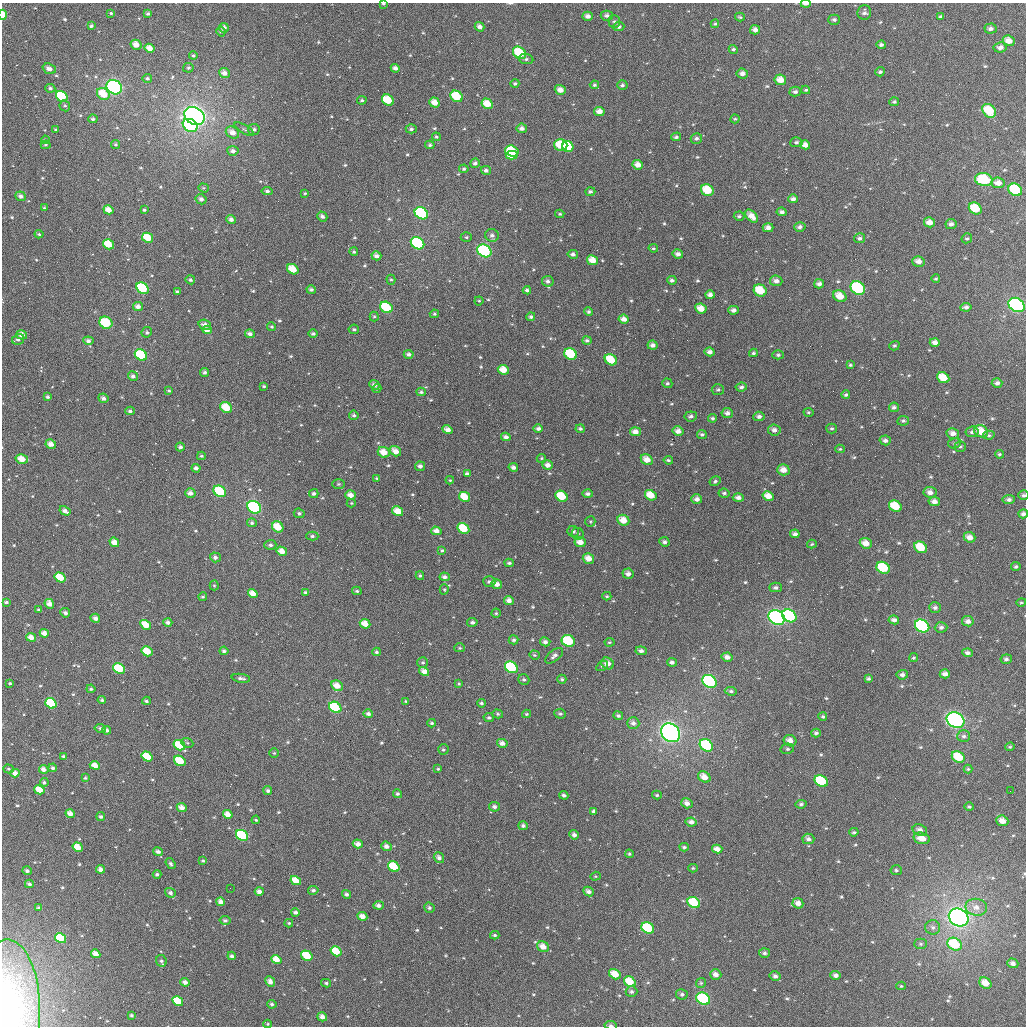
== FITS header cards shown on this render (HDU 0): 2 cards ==
NAXIS1  =                 1024
NAXIS2  =                 1024

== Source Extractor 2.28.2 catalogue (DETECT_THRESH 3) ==
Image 1024 x 1024 px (HDU 0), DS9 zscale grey, 1 PNG px = 1 image px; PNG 1028 x 1028 px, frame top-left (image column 1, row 1024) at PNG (2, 3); each listed source drawn as its Kron ellipse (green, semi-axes under 4 px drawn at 4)
Background 2560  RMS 61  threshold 184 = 3 sigma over >= 5 px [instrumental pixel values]
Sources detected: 674; of the 674, the 500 brightest by FLUX_AUTO listed and drawn (174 fainter detections omitted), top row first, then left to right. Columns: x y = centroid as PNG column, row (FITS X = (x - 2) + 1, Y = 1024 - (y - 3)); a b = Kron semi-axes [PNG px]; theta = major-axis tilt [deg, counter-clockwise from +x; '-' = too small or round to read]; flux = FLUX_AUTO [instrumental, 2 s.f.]
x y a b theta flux
383 4 4 3 - 5.7e+03
806 4 5 2 - 2.3e+04
864 12 7 7 - 1.3e+04
111 13 4 3 - 6.4e+03
148 14 4 4 - 8.4e+03
3 15 5 3 - 9.0e+04
588 16 5 4 - 2.2e+04
607 16 6 5 - 1.5e+04
740 17 5 3 - 5.6e+03
940 17 4 3 - 8.0e+03
834 20 6 5 - 1.1e+04
614 21 6 5 - 8.9e+03
715 24 4 4 - 5.9e+03
91 26 4 3 - 9.0e+03
480 27 5 4 - 2.1e+04
619 27 5 4 - 1.2e+04
224 28 5 4 - 2.5e+04
990 29 6 5 - 1.5e+04
755 30 5 4 - 2.2e+04
221 32 5 4 - 6.4e+03
1009 41 6 5 - 4.0e+04
136 45 6 4 -32 4.5e+04
881 45 4 4 - 1.2e+04
1000 47 6 5 - 2.0e+04
149 48 5 4 - 4.2e+04
733 49 5 4 - 8.7e+03
519 53 7 5 -38 1.4e+05
193 56 4 4 - 7.2e+03
526 59 7 5 -9 1.0e+04
188 68 5 4 - 6.8e+03
395 68 4 4 - 1.7e+04
49 69 7 5 -20 2.5e+04
880 72 5 4 - 8.6e+03
224 73 5 5 - 2.6e+04
742 73 6 5 - 2.1e+04
147 78 5 4 - 9.2e+03
780 80 6 5 - 5.0e+04
515 83 4 4 - 7.7e+03
594 85 5 4 - 7.4e+03
622 85 5 5 - 9.3e+03
114 87 8 6 -37 8.1e+05
50 88 5 4 - 8.9e+03
560 90 5 5 - 3.3e+04
806 90 4 3 - 6.4e+03
795 92 6 5 - 1.1e+04
103 94 7 5 -37 9.3e+04
62 96 6 5 - 2.0e+05
457 96 6 5 - 1.3e+05
362 100 5 4 - 7.6e+03
388 100 6 5 - 1.1e+05
434 102 5 4 - 4.2e+04
894 102 5 4 - 7.8e+03
487 104 6 5 - 7.3e+04
65 106 5 5 - 8.7e+03
599 111 5 4 - 3.1e+04
989 111 8 6 -46 1.3e+05
194 116 10 8 -31 1.8e+06
93 119 5 4 - 1.0e+04
735 119 4 4 - 5.6e+03
190 125 8 6 -33 9.5e+05
522 128 5 5 - 1.8e+04
56 129 4 4 - 5.6e+03
244 129 11 3 -31 6.4e+03
254 129 6 5 - 1.1e+04
411 129 5 4 - 1.1e+04
232 132 7 5 -34 3.3e+04
436 137 4 4 - 6.9e+03
676 137 5 4 - 9.1e+03
696 139 6 5 - 1.2e+04
45 140 4 3 - 5.6e+03
796 142 6 5 - 1.0e+04
46 145 5 4 - 6.3e+03
116 145 4 4 - 6.9e+03
430 145 5 4 - 8.0e+03
561 145 6 6 - 1.2e+05
805 145 5 4 - 3.0e+04
568 147 5 5 - 1.3e+05
233 151 5 5 - 1.7e+04
512 151 7 5 -19 1.3e+05
512 155 6 4 -2 1.2e+05
475 163 5 4 - 1.2e+04
638 165 5 4 - 3.4e+04
464 169 5 4 - 7.3e+03
486 170 5 4 - 1.4e+04
984 180 9 6 -9 2.1e+05
998 183 6 5 - 3.4e+04
203 188 5 4 - 5.9e+03
707 190 6 5 - 1.1e+05
1015 190 7 6 - 2.6e+05
267 191 5 4 - 9.6e+03
590 192 5 4 - 9.6e+03
305 193 4 3 - 5.5e+03
21 196 5 4 - 1.7e+04
201 199 5 5 - 1.6e+04
793 199 5 4 - 1.6e+04
44 208 4 3 - 5.4e+03
975 209 7 5 -34 1.1e+05
108 210 5 4 - 4.6e+04
144 210 4 4 - 6.6e+03
782 212 5 4 - 1.3e+04
421 213 7 5 -34 6.0e+05
560 214 4 3 - 5.6e+03
322 216 5 4 - 1.3e+04
739 216 5 4 - 8.3e+03
751 216 8 5 -45 4.0e+04
231 219 5 4 - 1.8e+04
929 222 5 5 - 3.3e+04
951 224 5 5 - 1.6e+04
800 227 6 5 - 1.4e+04
768 228 5 4 - 2.2e+04
39 234 4 4 - 6.9e+03
492 235 7 6 - 1.5e+04
466 237 5 4 - 6.3e+03
148 238 6 4 -27 8.3e+04
859 238 5 5 - 1.2e+04
967 238 5 5 - 7.0e+03
417 243 7 5 -35 6.4e+05
108 244 6 4 -33 8.0e+04
653 248 5 4 - 6.6e+03
484 251 7 6 - 4.2e+05
354 252 4 4 - 7.7e+03
573 254 5 4 - 1.4e+04
678 254 5 4 - 1.8e+04
376 256 5 4 - 2.1e+04
592 260 6 5 - 5.0e+04
918 261 6 5 - 2.8e+04
293 269 6 4 -34 7.7e+04
936 279 4 3 - 6.0e+03
190 280 5 4 - 9.8e+03
391 280 5 4 - 5.5e+03
672 280 5 4 - 1.0e+04
548 281 6 5 - 1.5e+04
776 281 6 5 - 2.2e+04
819 284 5 4 - 1.7e+04
142 288 6 5 - 2.6e+05
858 288 8 6 -36 3.7e+05
311 290 5 4 - 1.2e+04
527 290 4 3 - 1.1e+04
760 290 7 5 -34 1.1e+05
177 291 4 3 - 6.1e+03
710 295 4 4 - 2.2e+04
840 296 7 5 -28 5.7e+04
479 301 4 4 - 5.8e+03
1017 305 8 6 -31 1.5e+06
138 306 5 4 - 2.1e+04
386 307 6 5 - 1.6e+05
966 307 5 4 - 1.3e+04
701 308 6 5 - 4.8e+04
733 310 5 4 - 1.9e+04
588 312 4 4 - 8.5e+03
434 314 5 4 - 6.8e+03
374 316 5 4 - 5.5e+03
531 317 4 4 - 9.3e+03
624 319 5 4 - 2.6e+04
106 323 7 6 - 2.0e+05
205 325 6 5 - 2.3e+04
272 327 4 4 - 6.3e+03
354 329 5 4 - 7.5e+03
207 330 5 4 - 2.6e+04
147 332 5 5 - 9.0e+03
250 334 5 4 - 1.6e+04
313 334 5 4 - 8.7e+03
22 335 5 4 - 3.5e+04
18 339 6 5 - 1.2e+04
587 340 4 4 - 9.8e+03
88 341 5 4 - 1.5e+04
935 342 5 4 - 2.3e+04
652 345 5 4 - 1.8e+04
894 346 5 4 - 7.1e+03
710 352 5 4 - 1.9e+04
753 353 4 4 - 7.4e+03
409 354 5 4 - 1.4e+04
571 354 7 5 -35 2.1e+05
141 355 6 5 - 2.7e+05
778 355 6 4 0 9.3e+03
611 360 6 5 - 1.1e+05
850 365 4 3 - 5.8e+03
503 370 6 4 -25 5.4e+04
205 372 4 4 - 1.2e+04
133 376 5 4 - 1.5e+04
943 378 6 5 - 7.8e+04
667 383 5 4 - 8.1e+03
997 383 5 4 - 1.5e+04
374 385 5 4 - 1.7e+04
264 386 4 3 - 6.1e+03
741 387 6 4 7 1.2e+04
377 389 4 4 - 5.4e+03
718 390 6 5 - 9.0e+03
169 391 3 3 - 6.2e+03
421 392 4 4 - 9.1e+03
846 395 4 4 - 8.8e+03
48 397 4 3 - 8.0e+03
103 398 5 4 - 1.8e+04
226 407 6 5 - 9.6e+04
894 407 5 5 - 1.2e+04
130 411 5 4 - 1.1e+04
808 412 5 4 - 5.8e+03
727 413 5 5 - 1.7e+04
354 415 5 4 - 9.0e+03
691 416 6 5 - 1.3e+04
759 416 5 4 - 1.4e+04
712 418 4 4 - 8.4e+03
903 421 6 5 - 8.2e+03
832 428 5 5 - 7.7e+03
538 429 5 4 - 1.3e+04
580 429 4 4 - 9.0e+03
447 430 5 4 - 2.8e+04
774 430 6 5 - 1.8e+04
678 431 5 5 - 2.5e+04
981 431 7 5 -27 7.5e+04
635 432 5 4 - 3.0e+04
972 432 6 5 - 1.1e+04
953 433 6 5 - 2.6e+04
702 434 5 4 - 8.9e+03
989 435 5 4 - 7.4e+03
506 437 5 4 - 1.8e+04
885 440 5 5 - 1.4e+04
955 443 7 5 15 9.4e+03
51 444 5 4 - 2.8e+04
960 446 5 5 - 7.8e+03
180 447 4 4 - 1.2e+04
840 449 5 4 - 6.3e+03
396 451 6 4 -34 3.4e+04
384 452 6 5 - 5.8e+04
999 454 4 3 - 6.4e+03
201 456 4 3 - 6.2e+03
541 458 5 4 - 5.5e+03
22 459 6 4 -15 5.6e+04
647 460 6 5 - 4.2e+04
668 460 4 3 - 6.9e+03
548 465 5 5 - 2.6e+04
420 466 5 4 - 1.3e+04
513 467 5 4 - 1.6e+04
196 468 4 4 - 1.7e+04
783 470 6 5 - 3.8e+04
467 474 4 3 - 1.5e+04
377 478 4 3 - 6.2e+03
450 480 4 3 - 5.5e+03
715 481 6 4 31 8.9e+03
338 484 6 5 - 7.2e+03
220 491 6 5 - 2.0e+05
930 492 6 5 - 2.4e+04
190 493 5 4 - 2.4e+04
724 493 6 4 -6 1.0e+04
314 494 5 4 - 1.2e+04
588 494 5 4 - 1.3e+04
350 495 5 4 - 3.1e+04
651 495 6 5 - 6.9e+04
1024 495 5 5 - 1.0e+04
562 496 6 5 - 1.2e+05
768 496 6 4 -30 4.5e+04
464 497 6 4 -29 7.6e+04
738 498 5 4 - 1.7e+04
697 499 5 5 - 2.1e+04
1009 499 6 4 6 1.4e+04
934 502 5 4 - 2.2e+04
351 503 4 4 - 5.4e+03
895 506 6 5 - 1.1e+05
254 507 7 6 - 6.7e+05
65 511 6 4 -31 2.1e+04
398 511 6 4 -30 5.8e+04
299 513 5 4 - 8.2e+03
1023 514 5 4 - 1.4e+04
623 520 6 5 - 5.4e+04
590 521 5 5 - 5.8e+03
252 523 5 4 - 9.1e+03
278 527 6 5 - 8.5e+04
463 528 6 5 - 1.1e+05
436 531 5 4 - 2.6e+04
573 531 6 5 - 1.1e+04
578 534 6 5 - 8.6e+03
795 534 5 4 - 1.7e+04
312 536 6 4 0 8.9e+03
969 537 6 5 - 3.1e+04
114 542 5 4 - 3.9e+04
580 542 5 5 - 3.9e+04
664 542 5 4 - 1.3e+04
866 543 6 5 - 4.0e+04
812 544 5 4 - 6.0e+03
270 545 6 5 - 1.2e+04
921 547 7 5 -32 9.5e+04
442 550 3 3 - 6.1e+03
282 551 5 4 - 4.2e+04
215 557 5 5 - 1.4e+04
588 558 6 5 - 4.0e+04
509 563 5 4 - 1.0e+04
1016 567 5 4 - 8.4e+03
883 568 7 5 -30 1.6e+05
628 574 5 5 - 1.8e+04
420 576 4 3 - 6.7e+03
60 577 6 4 -32 1.1e+05
445 577 5 4 - 1.5e+04
489 582 6 5 - 9.9e+03
497 584 5 4 - 2.5e+04
214 585 5 4 - 5.6e+03
776 587 6 5 - 1.2e+04
444 589 5 4 - 5.5e+03
357 591 5 4 - 7.5e+03
305 592 4 3 - 8.4e+03
253 593 5 4 - 4.4e+04
607 596 4 4 - 5.9e+03
203 597 4 3 - 6.4e+03
509 600 5 4 - 2.3e+04
6 602 4 3 - 9.5e+03
1021 602 5 4 - 5.4e+03
49 604 5 4 - 3.1e+04
935 608 6 5 - 1.3e+04
38 610 3 3 - 6.9e+03
65 613 5 4 - 1.3e+04
496 613 4 4 - 5.6e+03
789 616 7 6 - 5.1e+05
95 618 5 4 - 1.9e+04
777 618 8 7 - 6.4e+05
894 620 5 4 - 1.8e+04
968 621 6 5 - 2.1e+04
168 622 4 4 - 1.5e+04
472 622 5 4 - 1.0e+04
365 624 5 4 - 4.9e+04
146 625 6 4 -31 6.9e+04
922 626 7 6 - 6.2e+05
941 627 6 5 - 1.4e+04
44 633 4 4 - 3.0e+04
31 637 5 4 - 3.9e+04
514 640 5 4 - 9.1e+03
568 641 7 5 -22 2.1e+05
545 642 5 4 - 1.7e+04
609 642 5 4 - 5.8e+03
460 648 5 4 - 6.5e+03
147 651 6 4 -31 8.6e+04
224 651 4 4 - 9.8e+03
641 651 5 4 - 1.5e+04
376 652 4 4 - 8.6e+03
967 653 5 4 - 1.3e+04
534 655 5 4 - 6.2e+03
554 656 10 5 38 1.5e+04
727 657 5 4 - 2.2e+04
913 658 4 4 - 5.9e+03
1006 659 5 5 - 1.1e+04
423 662 5 5 - 7.6e+03
672 662 5 4 - 1.5e+04
607 663 6 5 - 3.5e+04
602 666 6 4 30 7.3e+03
511 667 7 5 -34 3.6e+05
119 668 6 5 - 2.0e+05
424 671 5 4 - 2.9e+04
945 674 5 4 - 2.3e+04
902 675 6 5 - 1.6e+04
241 678 9 4 -8 1.4e+04
562 679 4 4 - 7.3e+03
868 679 3 3 - 8.6e+03
524 680 6 5 - 9.5e+03
709 681 7 6 - 7.0e+05
10 683 3 3 - 5.7e+03
459 684 4 3 - 5.5e+03
337 686 6 5 - 4.5e+04
91 689 4 4 - 8.7e+03
731 691 6 4 -6 1.0e+04
102 700 4 4 - 9.9e+03
146 701 4 3 - 7.7e+03
406 701 4 3 - 6.4e+03
51 703 6 5 - 2.2e+05
481 703 4 4 - 8.0e+03
335 707 6 5 - 2.5e+05
368 714 5 4 - 1.3e+04
498 714 5 4 - 7.1e+03
526 714 4 3 - 5.8e+03
560 714 6 5 - 8.8e+03
618 716 5 4 - 9.5e+03
823 717 4 4 - 7.1e+03
489 718 5 4 - 8.9e+03
955 720 9 7 -29 9.2e+05
432 723 4 3 - 8.2e+03
633 723 6 6 - 1.8e+04
100 728 5 4 - 9.1e+03
107 730 4 4 - 1.5e+04
671 733 10 8 -41 1.3e+06
816 733 5 4 - 1.1e+04
964 736 6 6 - 1.2e+04
790 741 6 5 - 3.1e+04
187 743 6 4 -22 6.4e+03
502 743 5 4 - 2.2e+04
179 745 6 4 -33 1.3e+05
706 745 7 5 -33 3.8e+05
1010 747 5 4 - 5.4e+03
787 749 7 5 12 7.5e+03
443 750 5 5 - 7.8e+03
274 753 4 4 - 5.9e+03
63 756 3 3 - 8.4e+03
147 756 6 4 -34 1.1e+05
958 757 7 5 -31 1.1e+05
180 761 6 4 -33 1.1e+05
95 765 5 4 - 4.6e+04
53 768 4 4 - 1.1e+04
9 769 5 4 - 6.9e+03
44 769 5 4 - 2.2e+04
438 769 3 3 - 5.5e+03
968 769 4 4 - 5.7e+03
15 773 4 4 - 3.2e+04
704 777 7 5 -33 3.9e+04
85 778 4 3 - 6.8e+03
821 781 7 5 -32 2.4e+05
44 782 4 4 - 7.6e+03
39 790 5 4 - 7.2e+04
268 791 4 4 - 1.1e+04
1010 791 2 2 - 5.6e+03
397 794 5 4 - 7.9e+03
564 795 4 4 - 1.1e+04
657 795 5 4 - 7.4e+03
687 803 6 5 - 2.3e+04
801 804 5 4 - 9.7e+03
494 807 5 4 - 1.3e+04
969 807 5 4 - 6.9e+03
182 808 5 4 - 2.8e+04
594 811 4 3 - 1.1e+04
70 814 5 4 - 3.2e+04
228 814 5 4 - 3.9e+04
101 817 4 4 - 1.1e+04
256 820 4 3 - 5.5e+03
1002 821 6 5 - 3.8e+04
691 822 5 4 - 1.8e+04
523 826 5 4 - 1.2e+04
920 830 7 5 -24 2.1e+04
854 832 5 3 - 6.6e+03
242 835 6 5 - 3.2e+05
574 835 5 4 - 1.5e+04
922 838 8 5 -15 5.6e+04
808 839 6 5 - 1.6e+04
358 844 5 4 - 3.0e+04
386 846 5 4 - 2.0e+04
78 847 5 4 - 6.6e+04
684 847 4 3 - 8.8e+03
717 849 5 4 - 2.9e+04
158 852 5 4 - 1.5e+04
629 854 4 4 - 6.4e+03
439 858 6 5 - 1.5e+04
203 861 4 4 - 6.2e+03
171 864 6 4 -56 9.9e+03
394 867 6 5 - 1.5e+05
693 868 5 4 - 5.5e+03
100 869 4 4 - 2.0e+04
896 870 5 5 - 6.9e+03
27 871 4 4 - 1.3e+04
157 874 4 4 - 1.0e+04
595 876 5 4 - 5.4e+03
296 881 5 4 - 6.5e+04
29 884 4 3 - 1.0e+04
230 888 2 2 - 5.5e+03
313 890 5 4 - 1.1e+04
259 891 4 4 - 2.2e+04
588 891 6 4 -26 1.8e+04
170 893 5 4 - 1.4e+04
347 894 4 4 - 1.2e+04
221 902 4 4 - 3.0e+04
694 903 6 5 - 1.5e+05
798 903 5 5 - 2.7e+04
378 905 5 4 - 1.6e+04
976 907 11 8 -10 3.5e+04
39 908 3 3 - 1.1e+04
429 908 5 5 - 1.0e+04
295 912 4 4 - 1.4e+04
362 916 5 4 - 3.6e+04
959 918 10 8 -32 2.2e+06
225 920 5 4 - 9.3e+03
289 923 4 3 - 6.5e+03
933 927 7 7 - 1.5e+04
648 928 7 5 -32 2.5e+05
495 935 4 3 - 8.5e+03
60 938 6 4 -31 1.4e+05
921 944 6 5 - 7.9e+03
955 944 7 6 - 2.2e+05
543 947 6 5 - 4.1e+04
336 951 6 4 -33 9.5e+04
764 953 5 4 - 1.1e+04
96 954 5 4 - 3.9e+04
232 956 4 4 - 1.2e+04
307 956 6 4 -34 1.0e+05
276 959 5 4 - 5.7e+04
161 961 6 5 - 9.3e+03
1013 963 6 4 -18 1.6e+04
615 974 6 5 - 6.7e+04
716 974 6 5 - 2.6e+04
836 975 5 4 - 1.7e+04
775 976 5 5 - 1.3e+04
185 982 4 4 - 2.0e+04
270 982 5 4 - 2.0e+04
630 982 6 5 - 8.3e+04
326 983 5 3 - 8.1e+03
701 983 5 4 - 6.2e+03
985 983 6 5 - 4.9e+04
901 986 5 4 - 5.5e+03
631 992 6 5 - 1.1e+04
682 994 6 5 - 1.2e+04
703 999 7 6 - 3.1e+05
178 1001 6 4 -32 1.7e+05
272 1004 5 4 - 9.2e+03
10 1005 66 30 -88 4.9e+05
131 1015 3 3 - 8.3e+03
322 1017 5 4 - 2.2e+04
268 1024 4 3 - 5.8e+03
611 1025 6 4 -7 9.9e+03
At the frame edge (FLAGS 8, measured only in part): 7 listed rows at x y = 383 4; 806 4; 3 15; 1024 495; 1023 514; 10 1005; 611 1025
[174 fainter detections neither listed nor drawn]

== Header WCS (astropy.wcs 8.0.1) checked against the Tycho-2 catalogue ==
Header WCS as astropy/WCSLIB reads it (applying the file's SIP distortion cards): RA---TAN-SIP/DEC--TAN-SIP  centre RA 02:23:07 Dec +07:14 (35.78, +7.23 deg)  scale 8.66 arcsec/px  FOV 147.8' x 147.9'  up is +179 deg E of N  parity flipped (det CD > 0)
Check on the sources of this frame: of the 60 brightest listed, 59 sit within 12.6 arcsec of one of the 180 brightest Tycho-2 stars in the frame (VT <= 12.44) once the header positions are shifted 5.26 arcsec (3.58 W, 3.86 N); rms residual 4.18 arcsec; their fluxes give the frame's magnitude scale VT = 23.30 - 2.5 log10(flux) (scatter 0.18 mag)
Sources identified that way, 169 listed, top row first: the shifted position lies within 12.6 arcsec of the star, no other Tycho-2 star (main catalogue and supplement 1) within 25.2 arcsec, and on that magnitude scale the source's flux lands within +1.5 / -3 mag of the star's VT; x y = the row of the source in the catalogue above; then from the Tycho-2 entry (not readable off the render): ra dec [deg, ICRS J2000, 3 dp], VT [Tycho-2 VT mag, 2 dp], TYC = Tycho-2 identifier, HIP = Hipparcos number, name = IAU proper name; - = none
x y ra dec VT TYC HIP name
588 16 35.624 +6.031 12.25 45-441-1 - -
755 30 35.218 +6.055 12.11 45-851-1 - -
1009 41 34.604 +6.068 11.61 44-694-1 - -
136 45 36.715 +6.123 11.46 45-868-1 - -
149 48 36.681 +6.130 11.16 45-481-1 - -
519 53 35.786 +6.124 10.35 45-737-1 - -
224 73 36.499 +6.186 12.50 45-603-1 - -
780 80 35.153 +6.174 11.26 45-270-1 - -
114 87 36.764 +6.226 8.09 45-962-1 11411 -
560 90 35.686 +6.210 11.68 45-1506-1 - -
103 94 36.791 +6.243 10.63 45-1368-1 - -
62 96 36.891 +6.251 10.27 45-1454-1 - -
457 96 35.935 +6.231 10.25 45-1346-1 - -
388 100 36.102 +6.244 10.75 45-1010-1 - -
434 102 35.989 +6.247 11.16 45-530-1 - -
487 104 35.861 +6.248 10.88 45-1479-1 - -
599 111 35.590 +6.260 11.49 45-1294-1 - -
989 111 34.647 +6.237 10.37 44-1332-1 - -
194 116 36.568 +6.293 6.83 45-990-1 11360 -
561 145 35.682 +6.343 10.57 45-566-1 - -
568 147 35.664 +6.346 10.45 45-644-1 - -
512 151 35.800 +6.359 11.09 45-510-1 - -
512 155 35.800 +6.369 10.65 45-278-1 - -
984 180 34.654 +6.403 9.93 44-638-1 - -
707 190 35.324 +6.444 10.37 45-444-1 - -
1015 190 34.579 +6.427 9.74 44-932-1 - -
793 199 35.117 +6.459 12.20 45-1222-1 - -
975 209 34.674 +6.474 10.62 44-1177-1 - -
108 210 36.773 +6.521 11.06 45-1241-1 - -
421 213 36.015 +6.515 9.67 45-116-1 - -
751 216 35.218 +6.502 12.02 45-518-1 - -
951 224 34.734 +6.511 12.34 44-7-1 - -
148 238 36.677 +6.586 11.00 45-637-1 - -
859 238 34.954 +6.550 12.90 44-169-1 - -
417 243 36.023 +6.587 9.24 45-424-1 - -
108 244 36.772 +6.604 10.92 45-467-1 - -
484 251 35.861 +6.602 8.99 45-56-1 11151 -
678 254 35.392 +6.598 12.35 45-1001-1 - -
592 260 35.598 +6.618 11.27 45-1452-1 - -
293 269 36.324 +6.655 11.26 45-604-1 - -
548 281 35.706 +6.671 12.04 45-397-1 - -
776 281 35.153 +6.658 12.31 45-407-1 - -
819 284 35.049 +6.662 12.13 45-857-1 - -
142 288 36.686 +6.709 9.91 45-610-1 - -
858 288 34.954 +6.672 9.09 44-177-1 - -
760 290 35.191 +6.683 10.72 45-1074-1 - -
840 296 34.997 +6.692 11.54 44-188-1 - -
1017 305 34.569 +6.704 8.59 44-603-1 10747 -
386 307 36.095 +6.742 10.15 45-953-1 - -
701 308 35.333 +6.729 11.39 45-849-1 - -
733 310 35.255 +6.731 11.91 45-841-1 - -
624 319 35.520 +6.758 12.32 45-1058-1 - -
207 330 36.529 +6.805 12.35 45-580-1 - -
22 335 36.978 +6.825 12.39 45-808-1 - -
935 342 34.765 +6.797 12.24 44-185-1 - -
652 345 35.449 +6.819 12.29 45-800-1 - -
710 352 35.310 +6.832 12.06 45-168-1 - -
571 354 35.646 +6.846 10.18 45-1424-1 - -
141 355 36.688 +6.869 9.81 45-414-1 - -
611 360 35.548 +6.857 10.72 45-1362-1 - -
503 370 35.809 +6.886 11.73 45-768-1 - -
943 378 34.743 +6.882 11.17 44-59-1 - -
226 407 36.479 +6.991 10.48 45-391-1 - -
691 416 35.353 +6.988 12.04 45-264-1 - -
447 430 35.941 +7.033 11.96 45-611-1 - -
678 431 35.383 +7.025 12.48 45-527-1 - -
981 431 34.648 +7.009 11.31 44-573-1 - -
384 452 36.095 +7.091 10.98 45-730-1 - -
22 459 36.972 +7.125 10.92 45-1056-1 - -
647 460 35.456 +7.095 12.04 45-514-1 - -
196 468 36.549 +7.138 11.82 45-928-1 - -
783 470 35.125 +7.113 11.52 45-810-1 - -
220 491 36.490 +7.193 9.72 45-1050-1 - -
930 492 34.769 +7.159 12.10 44-147-1 - -
190 493 36.562 +7.198 12.17 45-130-1 - -
588 494 35.598 +7.180 12.10 45-575-1 - -
651 495 35.445 +7.181 11.36 45-248-1 11005 -
562 496 35.661 +7.188 10.70 45-434-1 - -
768 496 35.159 +7.176 11.96 45-519-1 10920 -
464 497 35.897 +7.195 10.75 45-809-1 - -
1009 499 34.577 +7.171 12.18 44-935-1 - -
895 506 34.851 +7.194 11.02 44-9-1 - -
254 507 36.405 +7.230 8.73 45-701-1 11312 -
398 511 36.058 +7.232 11.30 45-32-1 - -
623 520 35.511 +7.242 11.17 45-781-1 - -
278 527 36.348 +7.276 10.93 45-695-1 - -
463 528 35.897 +7.271 10.48 45-362-1 - -
436 531 35.963 +7.277 12.21 45-758-1 - -
969 537 34.670 +7.264 12.13 44-1113-1 - -
114 542 36.744 +7.321 11.40 45-280-1 - -
866 543 34.921 +7.284 11.34 44-1-1 - -
921 547 34.787 +7.291 10.62 44-33-1 - -
282 551 36.337 +7.334 11.79 45-148-1 - -
588 558 35.593 +7.336 11.32 45-850-1 - -
883 568 34.877 +7.342 10.11 44-137-1 - -
60 577 36.873 +7.408 10.37 45-739-1 - -
497 584 35.813 +7.402 11.99 45-375-1 - -
253 593 36.406 +7.437 12.07 45-50-1 - -
49 604 36.898 +7.472 11.37 45-364-1 - -
789 616 35.102 +7.464 9.15 45-230-1 - -
95 618 36.786 +7.504 12.01 632-1067-1 - -
777 618 35.133 +7.469 8.36 45-202-1 - -
968 621 34.670 +7.466 11.71 44-529-1 - -
365 624 36.131 +7.505 11.38 632-1202-1 - -
146 625 36.664 +7.518 11.13 632-1107-1 - -
922 626 34.779 +7.481 9.00 44-53-1 - -
31 637 36.942 +7.553 11.42 632-845-1 - -
568 641 35.636 +7.536 10.22 631-12-1 - -
545 642 35.694 +7.539 11.80 631-84-1 - -
147 651 36.659 +7.581 10.92 632-1050-1 - -
727 657 35.251 +7.566 11.57 631-198-1 - -
672 662 35.386 +7.581 11.85 631-76-1 - -
511 667 35.774 +7.602 9.52 632-1254-1 - -
119 668 36.726 +7.624 9.83 632-983-1 - -
424 671 35.986 +7.616 11.81 632-1307-1 - -
709 681 35.292 +7.626 8.77 631-104-1 - -
337 686 36.196 +7.655 11.93 632-811-1 - -
51 703 36.889 +7.712 9.95 632-850-1 11443 -
335 707 36.199 +7.708 9.74 632-862-1 - -
955 720 34.692 +7.706 8.01 631-802-1 10781 -
671 733 35.383 +7.752 7.30 631-110-1 - -
502 743 35.793 +7.785 12.52 632-743-1 - -
179 745 36.576 +7.806 10.69 632-1147-1 - -
706 745 35.296 +7.780 9.56 631-52-1 - -
147 756 36.654 +7.835 10.68 632-1379-1 - -
958 757 34.684 +7.793 10.31 631-1348-1 - -
180 761 36.575 +7.844 10.52 632-1098-1 - -
95 765 36.781 +7.858 11.26 632-1146-1 - -
15 773 36.974 +7.880 11.76 632-604-1 - -
704 777 35.300 +7.856 11.85 631-46-1 - -
821 781 35.016 +7.859 9.85 631-48-1 - -
39 790 36.914 +7.919 10.87 632-1347-1 - -
687 803 35.341 +7.920 11.62 631-98-1 - -
801 804 35.064 +7.915 12.77 631-142-1 - -
182 808 36.568 +7.956 12.03 632-1388-1 - -
594 811 35.568 +7.943 12.44 631-80-1 - -
70 814 36.838 +7.975 11.91 632-1084-1 - -
228 814 36.456 +7.970 11.19 632-495-1 - -
691 822 35.330 +7.964 11.92 631-532-1 - -
242 835 36.419 +8.020 9.63 632-818-1 - -
922 838 34.768 +7.991 11.44 631-477-1 - -
808 839 35.044 +7.999 12.66 631-502-1 - -
358 844 36.139 +8.035 12.10 632-1210-1 - -
78 847 36.818 +8.056 11.09 632-503-1 - -
394 867 36.049 +8.088 10.38 632-962-1 - -
296 881 36.287 +8.126 10.95 632-1164-1 - -
221 902 36.469 +8.180 12.37 632-951-1 11338 -
694 903 35.318 +8.159 10.02 631-515-1 - -
378 905 36.085 +8.181 12.61 632-417-1 - -
295 912 36.286 +8.202 12.36 632-203-1 - -
362 916 36.124 +8.209 11.46 632-812-1 - -
959 918 34.673 +8.181 6.96 631-1486-1 10776 -
648 928 35.429 +8.222 9.97 631-434-1 - -
60 938 36.856 +8.275 10.25 632-444-1 - -
955 944 34.683 +8.244 10.07 631-813-1 - -
543 947 35.683 +8.272 11.44 631-458-1 - -
336 951 36.186 +8.294 10.92 632-476-1 - -
96 954 36.770 +8.311 11.89 632-418-1 - -
307 956 36.257 +8.306 10.49 632-1044-1 - -
276 959 36.330 +8.317 11.11 632-14-1 - -
615 974 35.507 +8.335 10.83 631-257-1 - -
716 974 35.263 +8.330 12.27 631-325-1 - -
836 975 34.970 +8.325 12.34 631-385-1 - -
185 982 36.552 +8.375 11.84 632-844-1 - -
630 982 35.470 +8.352 10.65 631-369-1 - -
985 983 34.606 +8.335 11.26 631-1189-1 - -
703 999 35.290 +8.390 9.18 631-382-1 - -
178 1001 36.568 +8.421 10.63 632-196-1 - -
322 1017 36.217 +8.452 12.44 632-299-1 - -